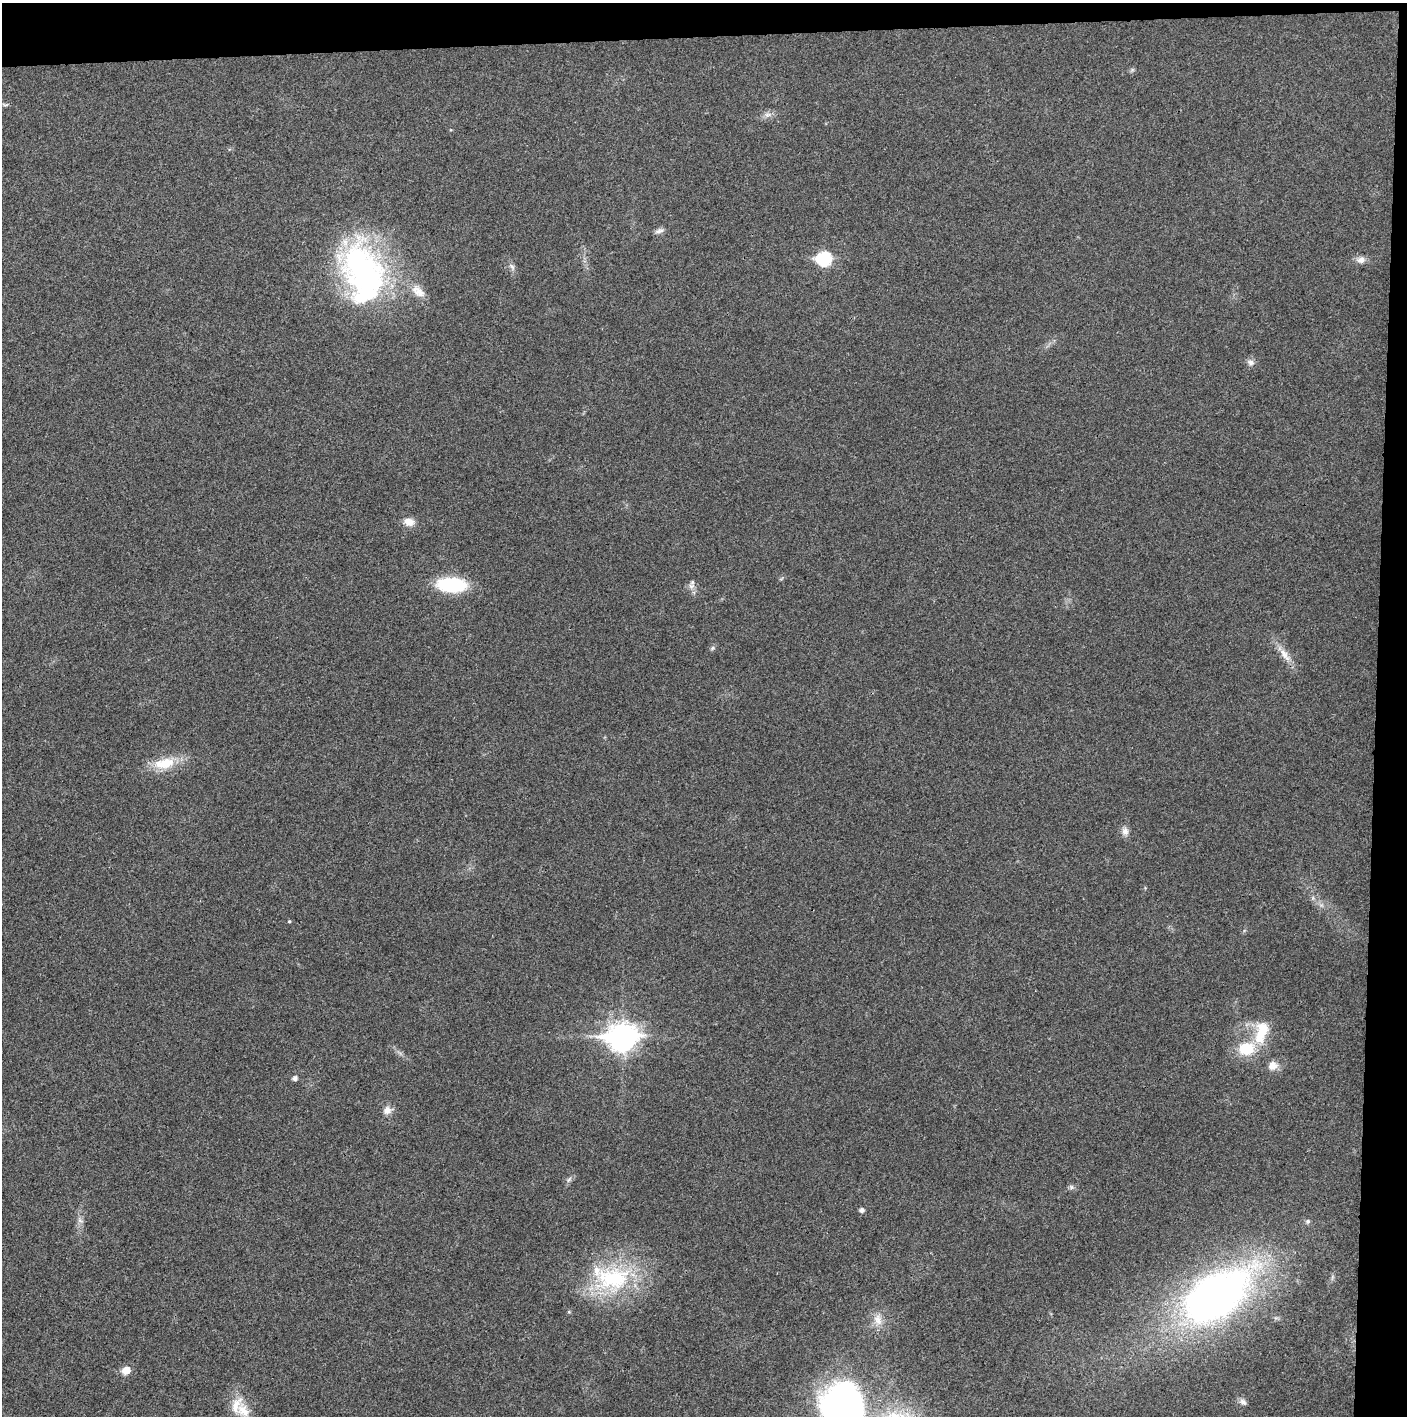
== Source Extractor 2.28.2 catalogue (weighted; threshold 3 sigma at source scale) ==
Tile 3 of 3 x 3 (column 3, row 1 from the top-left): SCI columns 2813-4217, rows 2850-4263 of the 4224 x 4264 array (HDU 1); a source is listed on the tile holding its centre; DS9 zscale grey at full resolution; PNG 1409 x 1418 px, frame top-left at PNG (2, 3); no overlay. Shown black and unused: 5% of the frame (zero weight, under 3 of 4 exposures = <1% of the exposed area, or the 3 px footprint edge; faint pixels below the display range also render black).
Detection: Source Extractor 2.28.2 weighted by HDU 2 'WHT'; one run over the whole footprint, this tile lists its part. Background 0.0259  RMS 0.006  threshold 0.0268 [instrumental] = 3 sigma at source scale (4.5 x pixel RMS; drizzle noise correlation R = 1.50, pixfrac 1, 0.05/0.05 arcsec/px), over >= 5 px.
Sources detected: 37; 1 inside a brighter object's white glare — not listed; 2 inside a brighter listed object's ellipse — not listed separately; the other 34 listed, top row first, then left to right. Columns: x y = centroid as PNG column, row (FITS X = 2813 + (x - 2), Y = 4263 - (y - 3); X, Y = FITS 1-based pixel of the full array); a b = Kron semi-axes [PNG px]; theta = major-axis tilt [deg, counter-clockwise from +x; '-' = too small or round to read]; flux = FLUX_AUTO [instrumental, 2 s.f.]
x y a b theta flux
6 105 9 4 2 1
768 115 12 6 5 2.5
659 231 12 6 21 2.2
824 259 8 7 - 70
1361 260 10 9 - 3.3
512 267 11 6 -52 2.1
362 271 71 46 -63 150
418 291 23 12 -41 7.8
1251 362 9 8 - 2.5
409 522 12 9 -14 5.6
451 585 25 12 -3 49
691 586 9 7 15 2.4
712 648 6 5 - 1
1285 655 24 9 -51 7.1
165 763 29 14 11 17
1125 831 11 9 -75 3.3
289 921 4 4 - 0.59
1261 1032 34 16 75 20
622 1037 12 9 5 630
1246 1049 16 12 8 21
1273 1065 12 11 - 5.2
295 1078 5 5 - 2.1
387 1110 11 9 47 3.9
569 1179 9 4 48 1.4
1071 1187 7 4 89 1.2
862 1210 5 5 - 2
80 1221 7 4 -19 1.3
613 1278 54 33 5 64
1216 1295 70 38 34 330
878 1320 17 11 -75 6.7
126 1370 6 6 - 9.8
1243 1402 11 6 -41 2.2
243 1410 23 16 -49 10
844 1410 63 45 -79 230
Overlapping masked pixels (flux is a lower limit): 1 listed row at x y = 1216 1295
Isophote crosses this tile's border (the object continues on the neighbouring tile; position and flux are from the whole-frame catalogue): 1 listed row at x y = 844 1410